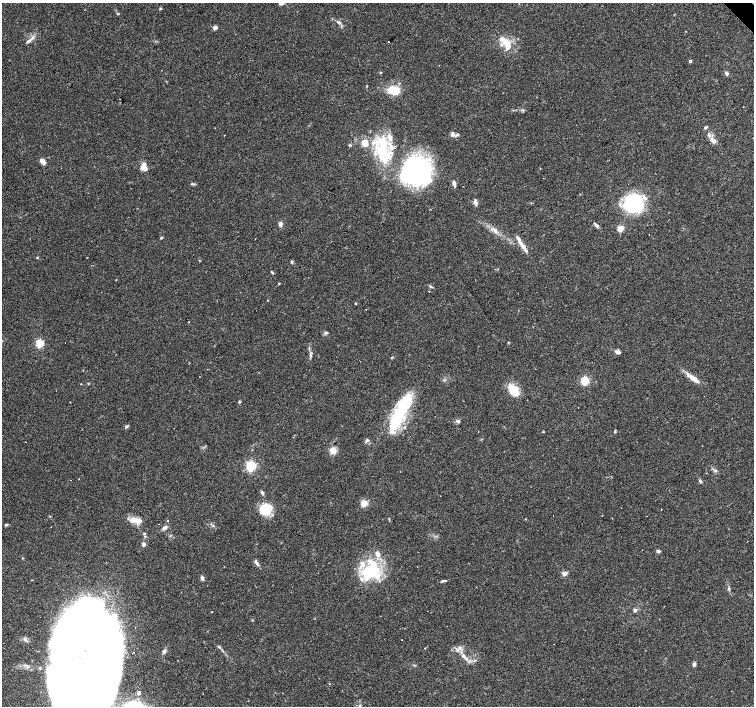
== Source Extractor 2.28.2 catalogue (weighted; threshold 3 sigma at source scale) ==
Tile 10 of 4 x 4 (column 2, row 3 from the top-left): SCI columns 1505-3007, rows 1617-3024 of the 6014 x 5983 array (HDU 1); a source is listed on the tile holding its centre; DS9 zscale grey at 2 x 2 block average (1 PNG px = mean of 2 x 2 image px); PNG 756 x 708 px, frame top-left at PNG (2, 3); no overlay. Shown black and unused: <1% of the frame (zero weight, under 2 of 3 exposures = <1% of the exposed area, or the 3 px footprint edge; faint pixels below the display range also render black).
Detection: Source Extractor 2.28.2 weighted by HDU 2 'WHT'; one run over the whole footprint, this tile lists its part. Background 0.074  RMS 0.0064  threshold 0.0287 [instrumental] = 3 sigma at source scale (4.5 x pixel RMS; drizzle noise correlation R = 1.50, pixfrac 1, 0.0396/0.0396 arcsec/px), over >= 5 px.
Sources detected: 133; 10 inside a brighter object's white glare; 15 cosmic-ray / hot-pixel residue — not listed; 13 inside a brighter listed object's ellipse — not listed separately; the other 95 listed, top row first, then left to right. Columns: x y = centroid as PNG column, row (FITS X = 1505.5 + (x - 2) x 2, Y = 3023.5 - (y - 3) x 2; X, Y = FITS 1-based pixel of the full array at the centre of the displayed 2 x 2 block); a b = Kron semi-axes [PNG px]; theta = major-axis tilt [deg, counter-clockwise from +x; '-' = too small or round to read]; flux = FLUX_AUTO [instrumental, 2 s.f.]
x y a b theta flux
281 4 7 3 -13 2.8
160 9 3 3 - 1.4
338 22 6 3 -11 2.1
215 27 3 2 - 13
32 38 10 3 42 4.3
506 42 13 9 -31 19
286 51 2 2 - 0.67
690 61 3 3 - 2.3
380 72 3 2 - 1
726 73 5 3 - 2.7
367 86 2 2 - 0.85
394 90 15 11 -27 23
706 127 5 2 - 2.1
452 134 7 5 -85 4
457 134 4 3 - 2.1
709 134 7 4 -62 4.3
713 141 7 5 -36 7.2
365 143 7 6 - 18
350 145 4 3 - 1.5
383 151 22 18 -74 61
42 161 5 3 - 11
144 166 8 6 74 10
416 169 38 29 -59 200
454 183 9 3 -77 4.1
192 184 7 2 -6 1.9
475 202 6 4 -79 5.2
633 203 17 15 16 160
280 224 5 4 - 5.1
597 225 9 3 -45 3.7
620 228 3 3 - 39
494 230 7 3 -68 3.8
649 234 2 2 - 1.4
161 237 4 3 - 1.4
522 245 15 5 -58 11
37 257 3 2 - 1.1
291 262 4 3 - 2
498 269 3 2 - 0.59
272 272 5 2 - 1.4
279 283 3 2 - 1.2
431 287 5 2 - 2
356 303 3 2 - 0.94
366 309 2 2 - 2.5
534 323 2 2 - 0.47
326 333 6 3 17 2.3
40 343 3 3 - 85
618 352 6 4 -21 5.1
310 355 8 2 83 2.5
693 378 22 5 -35 14
585 381 3 3 - 84
81 384 2 2 - 0.8
513 390 13 9 -52 31
239 402 3 3 - 1.9
578 408 2 2 - 1
399 413 36 11 66 110
458 421 5 4 - 3.2
126 426 5 3 - 2.1
367 440 5 4 - 2.5
25 442 2 2 - 0.94
333 450 8 7 - 11
251 466 4 3 - 160
716 471 5 3 - 2.5
700 481 5 3 - 2.5
262 492 5 3 - 3.3
364 503 3 3 - 49
265 509 12 12 - 35
602 516 2 2 - 0.6
389 519 3 2 - 0.98
134 520 10 6 28 10
167 520 2 2 - 5.8
6 525 4 3 - 1.8
51 527 2 2 - 1.5
164 528 8 4 31 4.4
144 533 3 3 - 1.5
143 544 3 2 - 11
658 551 4 4 - 3.5
257 563 10 3 -56 4
371 570 24 21 53 86
564 573 6 5 - 5.2
202 578 6 4 -82 3.1
32 580 2 2 - 0.88
443 581 7 3 12 2.6
729 589 4 3 - 1.8
181 592 2 2 - 0.66
635 610 5 4 - 2.5
40 617 2 2 - 0.9
315 618 2 2 - 0.6
101 629 47 23 -61 1100
219 647 5 3 - 2.2
164 651 5 4 - 3.5
134 652 2 2 - 3
464 656 11 4 -51 8.4
475 661 4 3 - 1.8
694 664 4 4 - 3.9
26 665 12 7 -10 16
139 693 4 4 - 8.9
Diffuse or blended objects may show on this block-average render without a row.